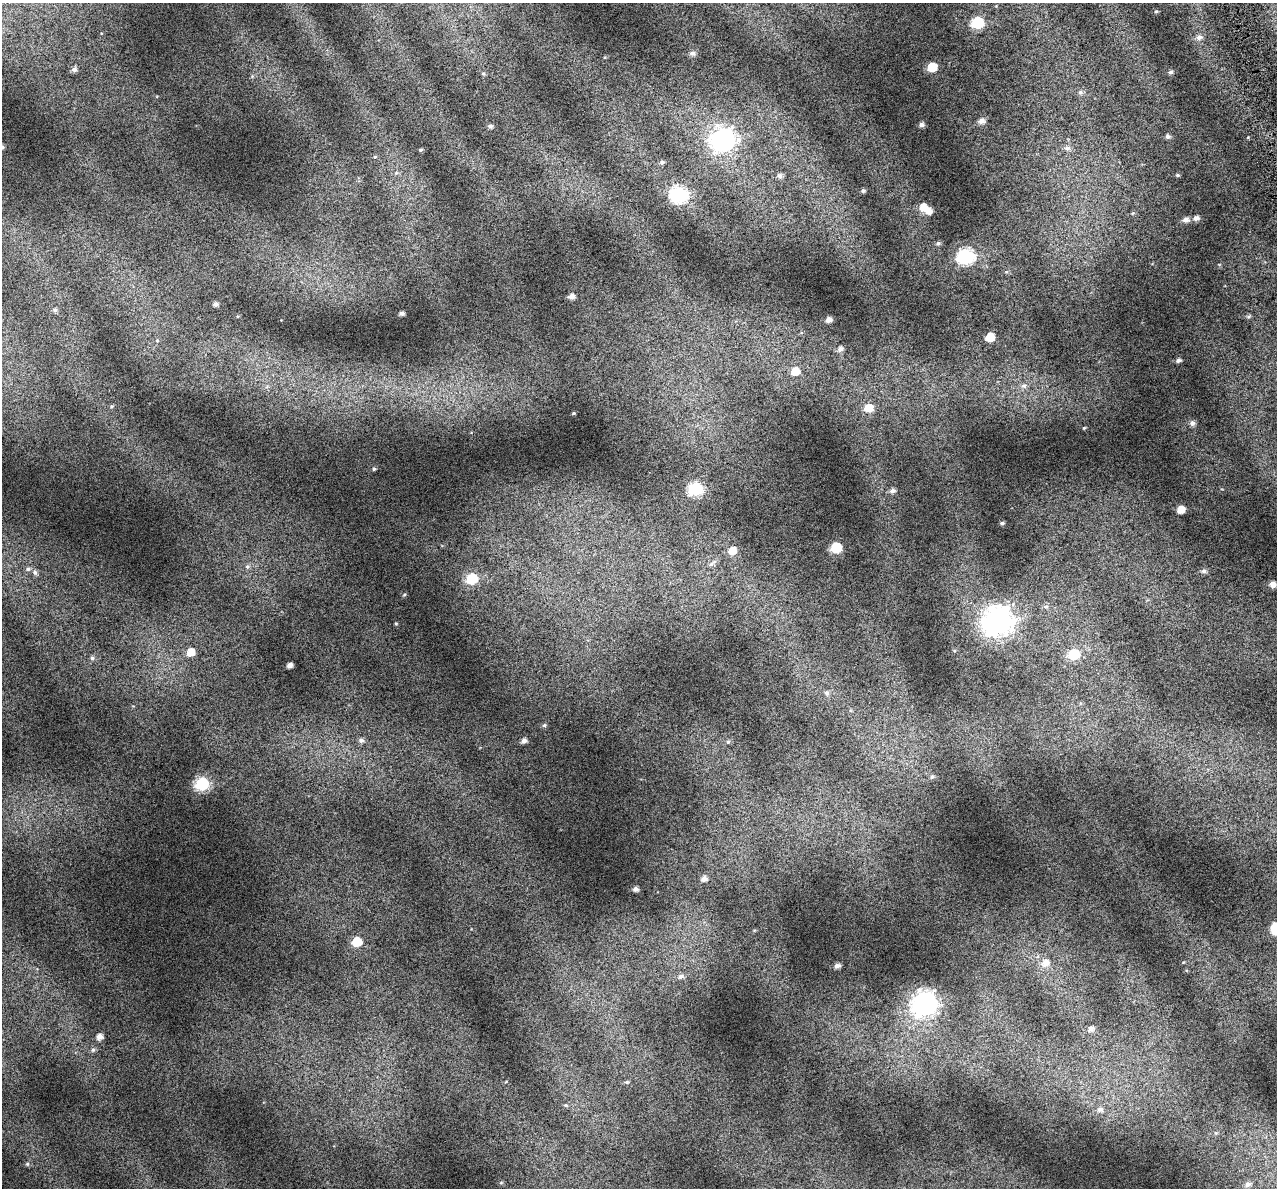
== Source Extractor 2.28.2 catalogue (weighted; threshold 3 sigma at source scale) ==
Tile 10 of 4 x 4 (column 2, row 3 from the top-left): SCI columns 1312-2586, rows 1298-2483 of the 5172 x 4917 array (HDU 1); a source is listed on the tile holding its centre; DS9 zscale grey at full resolution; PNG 1279 x 1190 px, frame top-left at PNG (2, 3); no overlay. Shown black and unused: <1% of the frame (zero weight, under 4 of 7 exposures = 2% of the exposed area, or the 3 px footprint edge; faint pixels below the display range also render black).
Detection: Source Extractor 2.28.2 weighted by HDU 2 'WHT'; one run over the whole footprint, this tile lists its part. Background 0.0718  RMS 0.046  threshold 0.19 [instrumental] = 3 sigma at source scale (4.09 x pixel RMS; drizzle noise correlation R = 1.36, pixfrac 0.8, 0.0396/0.0396 arcsec/px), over >= 5 px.
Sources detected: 92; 2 inside a brighter object's white glare — not listed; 1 inside a brighter listed object's ellipse — not listed separately; the other 89 listed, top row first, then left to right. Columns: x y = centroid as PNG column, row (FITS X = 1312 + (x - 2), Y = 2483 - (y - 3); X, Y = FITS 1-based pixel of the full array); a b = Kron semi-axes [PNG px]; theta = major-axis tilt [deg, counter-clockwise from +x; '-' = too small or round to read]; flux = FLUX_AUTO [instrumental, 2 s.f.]
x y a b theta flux
1156 11 4 4 - 4.5
978 23 7 7 - 260
1199 37 9 7 5 17
692 53 6 5 - 11
932 67 6 6 - 100
74 69 6 6 - 15
1170 72 5 5 - 9.6
483 74 6 4 -1 4.8
1080 92 6 6 - 10
982 121 7 6 - 20
921 125 6 5 - 13
490 126 5 5 - 10
1168 136 6 5 - 10
723 140 10 9 - 2100
1067 148 8 6 5 15
421 150 4 3 - 5.3
375 157 5 3 - 4
662 162 6 5 - 8.9
1177 175 5 4 - 5.4
779 176 7 6 - 13
863 191 5 4 - 8.2
679 194 8 8 - 740
923 207 7 6 - 40
1196 218 6 5 - 19
1186 220 8 6 5 20
938 243 6 5 - 7.7
965 256 8 7 - 780
571 296 6 5 - 19
215 304 5 5 - 13
55 310 5 5 - 10
401 313 4 4 - 13
829 320 5 5 - 21
990 337 6 6 - 64
157 340 5 3 - 4.1
840 349 6 6 - 16
1178 360 6 5 - 11
795 371 8 7 - 55
1024 386 8 7 - 15
111 406 5 3 - 4.3
869 408 8 7 - 55
573 413 4 3 - 4
1192 423 7 6 - 15
1084 428 4 3 - 3.5
374 469 5 4 - 5.4
696 489 7 7 - 460
892 491 7 6 - 15
1181 509 6 5 - 47
1002 523 5 4 - 6.9
836 548 6 6 - 210
732 551 7 6 - 44
711 564 9 5 42 11
247 567 6 5 - 7.9
28 569 5 5 - 8.1
1204 571 7 6 - 12
35 572 7 6 - 11
472 579 7 7 - 190
1272 584 6 5 - 23
404 595 5 3 - 4.2
1046 606 8 4 0 8.2
998 621 11 10 - 4600
396 623 5 3 - 3.6
191 652 7 6 - 49
1074 654 7 7 - 170
92 658 6 5 - 8.8
290 665 5 4 - 18
827 693 7 6 - 10
544 725 5 4 - 6.3
361 740 7 6 - 13
524 741 5 5 - 16
728 742 5 5 - 6.4
932 777 7 5 41 7.6
202 784 7 7 - 450
704 879 7 6 - 18
635 889 4 4 - 15
1275 930 7 6 - 72
357 942 7 6 - 100
1045 963 10 9 - 32
837 966 6 5 - 15
681 976 8 6 6 14
925 1003 10 10 - 2600
1091 1029 7 6 - 16
99 1037 6 6 - 26
93 1050 6 5 - 8.3
627 1082 6 4 18 6.3
566 1105 5 5 - 4.8
1100 1109 8 7 - 17
27 1164 5 5 - 6.4
501 1183 5 3 - 4.2
1248 1184 7 7 - 16
Isophote crosses this tile's border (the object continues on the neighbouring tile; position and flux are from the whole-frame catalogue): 1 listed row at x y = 1275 930